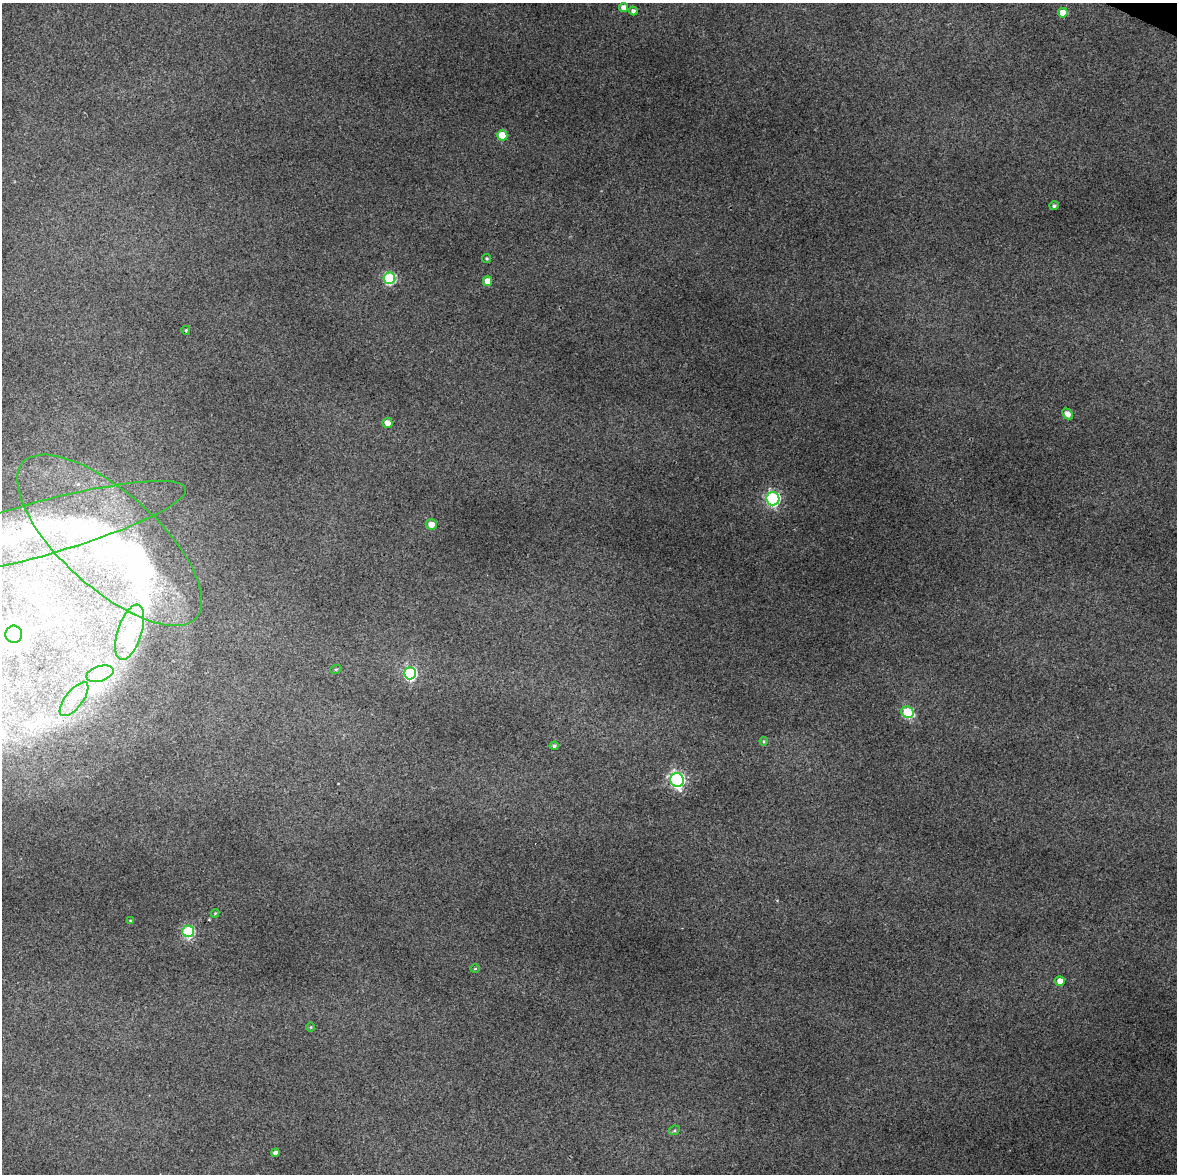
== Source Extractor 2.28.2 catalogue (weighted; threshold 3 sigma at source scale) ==
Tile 7 of 4 x 3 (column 3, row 2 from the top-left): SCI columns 2355-3529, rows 1431-2602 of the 4707 x 4001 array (HDU 1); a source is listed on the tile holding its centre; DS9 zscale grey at full resolution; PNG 1179 x 1176 px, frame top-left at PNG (2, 3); each listed source drawn as its Kron ellipse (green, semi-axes under 4 px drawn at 4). Shown black and unused: <1% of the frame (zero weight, under 3 of 4 exposures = <1% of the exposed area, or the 3 px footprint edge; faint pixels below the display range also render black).
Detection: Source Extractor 2.28.2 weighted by HDU 2 'WHT'; one run over the whole footprint, this tile lists its part. Background 0.119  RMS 0.0097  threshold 0.0436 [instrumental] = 3 sigma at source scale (4.5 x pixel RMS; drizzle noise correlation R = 1.50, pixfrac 1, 0.0396/0.0396 arcsec/px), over >= 5 px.
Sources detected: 36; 2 inside a brighter object's white glare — neither listed nor drawn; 1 inside a brighter listed object's ellipse — not listed separately; the other 33 listed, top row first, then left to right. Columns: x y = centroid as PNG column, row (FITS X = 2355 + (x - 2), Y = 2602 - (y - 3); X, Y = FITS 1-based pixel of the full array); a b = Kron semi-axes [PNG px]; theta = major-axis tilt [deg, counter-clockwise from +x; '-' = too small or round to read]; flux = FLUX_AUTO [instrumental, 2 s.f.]
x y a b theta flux
624 8 4 4 - 5.4
633 11 4 4 - 2.6
1063 13 5 5 - 11
502 135 5 5 - 19
1054 206 4 4 - 2
487 258 4 4 - 1.3
389 278 6 6 - 92
487 281 5 4 - 11
186 330 4 3 - 1.1
1067 414 6 4 -49 6.1
388 423 5 5 - 7.6
773 499 6 6 - 180
431 524 5 5 - 6.8
35 530 156 27 16 220
110 540 116 48 -42 260
130 632 29 12 72 22
14 634 8 8 - 1400
336 669 6 3 19 1
410 673 6 6 - 130
100 674 14 7 17 8.1
74 699 20 8 52 11
907 712 6 5 - 61
764 741 4 4 - 1
554 746 4 4 - 1.9
677 780 7 6 - 260
215 913 4 3 - 0.84
130 920 4 2 - 0.62
188 931 6 6 - 87
475 969 5 3 - 0.82
1060 981 5 5 - 8.3
311 1027 4 3 - 0.84
674 1130 6 4 28 1.6
275 1153 4 4 - 3.5
Isophote crosses this tile's border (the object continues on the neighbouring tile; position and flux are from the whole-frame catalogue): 2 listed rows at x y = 35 530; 14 634